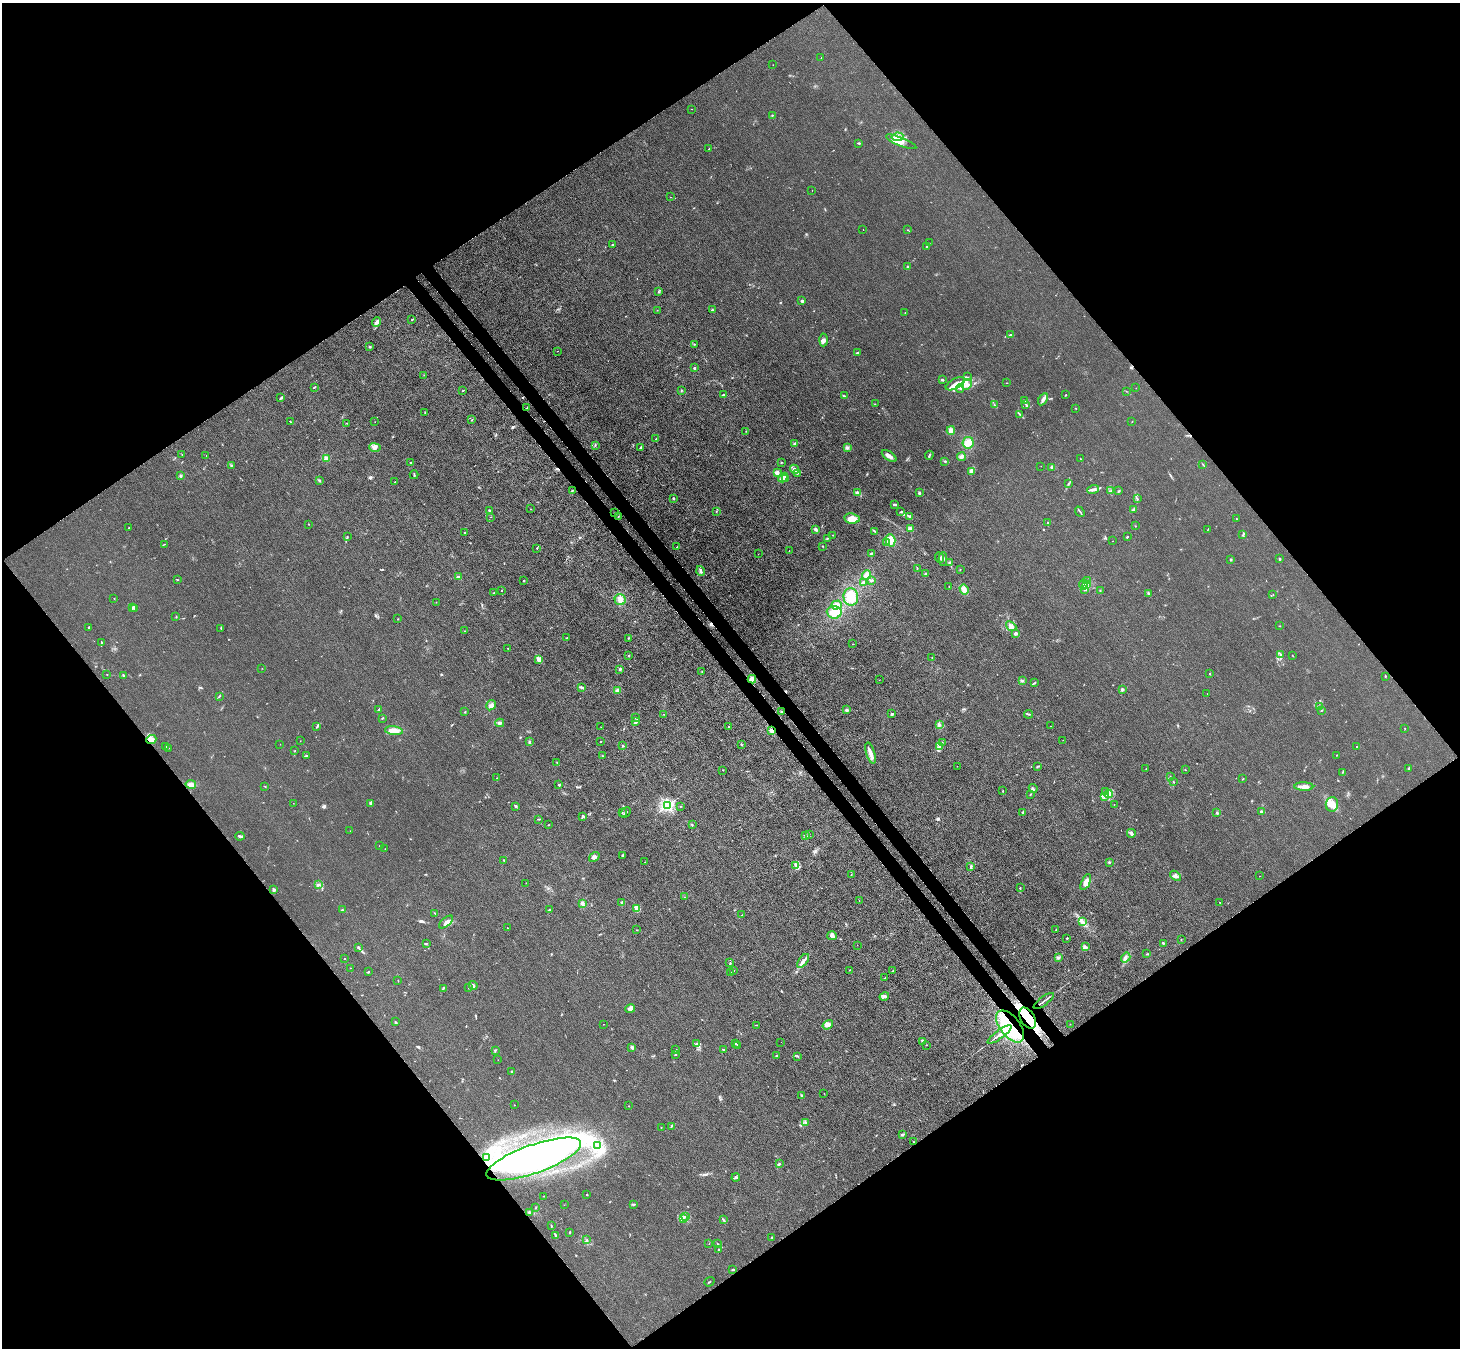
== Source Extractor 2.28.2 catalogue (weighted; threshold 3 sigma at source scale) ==
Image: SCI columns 102-5930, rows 264-5644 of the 6166 x 6131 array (HDU 1 of 3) = the unmasked area's bounding box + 8 px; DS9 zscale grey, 4 x 4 block average (1 PNG px = mean of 4 x 4 image px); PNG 1462 x 1350 px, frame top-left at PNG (2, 3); each listed source drawn as its Kron ellipse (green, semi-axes under 4 px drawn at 4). Shown black and unused: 50% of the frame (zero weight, under 3 of 4 exposures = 9% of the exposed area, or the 3 px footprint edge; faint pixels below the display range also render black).
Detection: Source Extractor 2.28.2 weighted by HDU 2 'WHT'. Background 0.0318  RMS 0.0067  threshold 0.0304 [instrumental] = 3 sigma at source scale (4.5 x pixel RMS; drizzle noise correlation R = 1.50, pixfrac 1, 0.05/0.05 arcsec/px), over >= 5 px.
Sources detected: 464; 2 too faint to see at this stretch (4 x 4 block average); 10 inside a brighter object's white glare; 7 cosmic-ray / hot-pixel residue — neither listed nor drawn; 11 coinciding with a brighter row at this scale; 28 inside a brighter listed object's ellipse — not listed separately; the other 406 listed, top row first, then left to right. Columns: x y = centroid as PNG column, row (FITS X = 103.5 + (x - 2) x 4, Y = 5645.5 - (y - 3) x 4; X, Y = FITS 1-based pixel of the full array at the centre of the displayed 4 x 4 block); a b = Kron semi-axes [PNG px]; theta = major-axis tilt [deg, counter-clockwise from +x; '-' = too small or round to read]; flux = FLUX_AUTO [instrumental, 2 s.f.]
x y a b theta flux
821 58 2 2 - 1.2
773 65 2 2 - 0.72
691 109 2 2 - 0.72
772 115 2 2 - 2.5
897 137 6 3 9 17
901 142 16 3 -22 27
859 143 3 2 - 4
709 149 2 2 - 2.1
812 190 2 2 - 0.88
671 197 2 2 - 0.87
863 229 2 2 - 1
907 230 2 2 - 1.2
929 243 2 2 - 1.3
613 245 2 2 - 2
927 247 2 2 - 2.4
907 266 4 2 - 3.2
658 292 2 2 - 2.4
802 301 2 2 - 31
657 310 2 2 - 1
712 310 2 2 - 4.4
905 313 2 2 - 1.3
412 319 2 2 - 2.4
376 322 5 3 - 10
1010 334 2 2 - 1.3
824 340 6 4 87 13
694 344 3 2 - 2
370 347 2 2 - 5.4
558 351 2 2 - 0.79
857 353 2 2 - 21
694 368 2 2 - 17
424 375 2 2 - 1.1
967 377 2 2 - 3.2
942 380 3 2 - 4.1
1006 383 2 2 - 1.1
955 384 10 5 28 30
967 384 6 5 - 18
314 387 3 2 - 3.7
960 388 4 3 - 8.6
1136 388 2 2 - 1.5
463 390 3 2 - 1.8
681 390 2 2 - 1.8
1126 391 2 2 - 0.72
724 394 2 2 - 1.5
1066 395 2 2 - 1.9
844 396 3 2 - 4.6
281 397 2 2 - 3.5
1043 399 6 3 58 14
1025 401 3 2 - 2.7
875 404 2 2 - 1.4
1026 404 3 2 - 3.5
994 405 2 2 - 1.4
527 408 3 2 - 1.8
1076 408 2 2 - 2
425 412 2 2 - 1.7
1020 414 4 2 - 4.3
472 420 2 2 - 3.2
1132 421 2 2 - 0.95
290 422 2 2 - 1.9
375 422 2 2 - 0.75
346 423 2 2 - 1.7
951 430 4 4 - 16
746 431 2 2 - 1.7
656 439 3 2 - 2
795 443 3 2 - 4.2
968 443 6 5 - 34
595 445 3 2 - 1.7
641 447 4 2 - 4
375 448 6 3 -8 12
847 448 4 3 - 8.9
182 454 2 2 - 2.3
206 455 2 2 - 1.4
929 455 4 2 - 5.2
889 456 8 3 -35 20
961 457 4 3 - 12
326 458 2 2 - 64
1080 459 2 2 - 1.3
945 461 3 2 - 2.9
781 462 2 2 - 5
410 463 2 2 - 3.5
1203 465 2 2 - 1.4
231 466 2 2 - 2.4
1041 466 2 2 - 0.65
1052 467 3 3 - 11
795 469 5 3 - 11
971 471 4 3 - 6.8
777 473 4 3 - 13
798 473 3 2 - 3.4
414 475 4 2 - 3.4
180 476 2 2 - 6.8
783 477 5 2 - 7.9
785 478 2 2 - 3.5
319 480 2 2 - 1.4
395 482 2 2 - 3.3
1068 483 4 2 - 3.4
1093 489 6 2 17 9.3
572 490 2 2 - 3.3
1111 491 2 2 - 1.6
1119 491 3 2 - 3
857 492 2 2 - 27
919 493 3 2 - 5.1
673 498 2 2 - 3.9
1137 498 2 2 - 1.4
894 504 3 2 - 6.7
530 509 2 2 - 0.92
1134 509 3 2 - 3.6
490 511 4 2 - 8
716 512 2 2 - 1.4
901 512 3 2 - 2.8
1080 512 6 2 -51 4
615 513 3 2 - 2.1
618 516 2 2 - 2.1
910 516 2 2 - 22
490 517 2 2 - 1.3
852 518 8 5 -7 33
1236 519 2 2 - 0.88
1047 522 3 2 - 1.8
309 524 2 2 - 1.3
1135 526 2 2 - 1.1
129 528 2 2 - 2.2
816 529 4 3 - 5.7
911 529 4 3 - 15
1208 529 3 2 - 1.7
874 531 3 2 - 4.1
465 532 3 2 - 2.5
833 535 2 2 - 1.2
1243 535 3 2 - 3.2
347 536 2 2 - 1.1
1127 537 3 2 - 2.9
827 538 3 2 - 2.5
890 540 6 5 - 37
1112 541 2 2 - 1
886 543 2 2 - 1.1
165 544 2 2 - 1.6
823 546 2 2 - 2.1
677 547 2 2 - 1.1
537 548 2 2 - 2.3
789 551 2 2 - 0.85
871 553 3 2 - 3.1
758 554 2 2 - 1.8
939 558 5 2 - 5.4
943 559 7 3 88 9.2
1280 559 2 2 - 3.4
1231 560 2 2 - 6.4
950 562 2 2 - 18
917 568 2 2 - 2.4
960 569 2 2 - 3.1
701 571 5 2 - 9.4
926 574 2 2 - 2.6
866 575 5 4 - 21
458 577 3 2 - 4.9
177 580 2 2 - 1.7
871 580 3 2 - 5.2
1088 580 2 2 - 2.4
524 581 2 2 - 2.7
863 582 3 2 - 7.3
1083 585 5 3 - 9.2
1086 585 4 2 - 8.5
949 586 2 2 - 1.5
1085 589 4 3 - 8.2
501 590 2 2 - 4.1
964 590 5 4 - 19
1100 591 3 2 - 2.7
494 593 2 2 - 1.5
1148 594 3 2 - 5.7
1273 595 2 2 - 1.3
851 597 9 7 -84 61
114 598 2 2 - 1.2
620 600 6 5 - 22
436 602 2 2 - 1.4
837 605 5 4 - 16
133 607 2 2 - 2.9
135 609 3 2 - 3.4
834 612 7 6 - 47
176 617 2 2 - 1.7
398 619 2 2 - 1.5
1011 626 5 3 - 20
1280 626 2 2 - 1.9
89 627 2 2 - 8.4
221 628 2 2 - 3.3
465 631 2 2 - 2.6
1016 633 3 3 - 7.1
566 638 2 2 - 1.7
628 638 2 2 - 2.1
102 642 2 2 - 2.8
853 644 2 2 - 1.1
507 648 2 2 - 1.1
1280 654 2 2 - 2.1
1292 655 2 2 - 1.2
628 656 2 2 - 13
932 657 2 2 - 1.7
539 659 4 3 - 18
262 668 2 2 - 0.99
620 669 2 2 - 4
702 671 2 2 - 1.6
1210 673 2 2 - 2.9
107 674 2 2 - 1.2
124 675 2 2 - 2.5
1385 676 2 2 - 1.6
752 679 4 4 - 15
879 680 2 2 - 0.94
1022 681 2 2 - 3.7
1035 682 3 2 - 1.8
581 687 4 2 - 6.8
1122 689 3 3 - 5.8
618 690 4 3 - 11
1207 694 2 2 - 0.58
219 696 3 2 - 2.3
491 705 5 4 - 15
1320 707 2 2 - 1.4
379 710 3 2 - 5.3
847 710 2 2 - 52
781 711 3 2 - 2.6
1321 711 2 2 - 1.6
465 712 2 2 - 2.2
664 714 2 2 - 2.8
892 714 2 2 - 19
1029 714 4 2 - 2.8
382 718 3 2 - 3.5
635 718 3 2 - 3.1
635 722 4 3 - 8.1
500 723 4 3 - 9.3
939 725 3 3 - 6.7
1050 726 2 2 - 0.8
316 727 2 2 - 1.4
601 727 2 2 - 0.91
728 727 2 2 - 1
1405 728 2 2 - 1.1
772 730 3 3 - 13
394 731 9 4 -6 43
151 739 5 3 - 19
1063 740 2 2 - 0.75
300 741 2 2 - 1.1
529 742 3 2 - 3.5
600 742 2 2 - 2.9
942 742 2 2 - 2
280 744 2 2 - 0.75
741 744 2 2 - 2
623 746 2 2 - 2.5
940 746 3 2 - 4.8
1357 746 2 2 - 3.1
166 747 3 2 - 2.1
169 748 2 2 - 0.7
295 750 2 2 - 0.99
870 753 11 3 -72 25
1337 755 2 2 - 1.4
306 756 3 2 - 3.6
602 756 3 2 - 3.2
557 762 2 2 - 1
957 766 2 2 - 0.92
1037 766 4 2 - 3.8
1409 768 3 2 - 3
1146 769 2 2 - 1.7
723 770 2 2 - 1.6
1185 770 2 2 - 1.4
1343 772 2 2 - 1.7
1170 777 2 2 - 1.1
496 778 2 2 - 1.7
1243 779 2 2 - 2.2
1173 782 3 2 - 1.3
191 784 5 3 - 17
559 784 2 2 - 4
265 786 2 2 - 1
1304 787 9 4 -2 19
1033 789 5 2 - 6
1003 790 2 2 - 1.5
1105 791 4 3 - 8.1
1030 794 2 2 - 1.4
1109 794 4 3 - 11
1105 797 3 2 - 3.2
293 803 2 2 - 0.67
370 803 4 3 - 6.2
1114 804 2 2 - 0.97
1332 804 7 6 - 32
515 806 2 2 - 10
667 806 2 2 - 890
680 806 2 2 - 0.85
1261 811 2 2 - 20
622 812 2 2 - 2.4
1023 812 3 2 - 3.6
625 813 6 2 45 9.7
1217 813 2 2 - 15
583 817 2 2 - 2.3
539 819 3 2 - 2.5
549 825 2 2 - 1.6
692 825 2 2 - 1.7
350 831 2 2 - 1.4
1131 833 4 2 - 6.1
809 834 2 2 - 0.82
805 835 2 2 - 1.8
240 836 5 2 - 10
380 846 2 2 - 1.2
385 849 2 2 - 0.72
623 855 3 2 - 4.5
594 857 6 3 37 8.4
504 861 2 2 - 1.9
645 862 2 2 - 0.98
1109 862 3 2 - 2.7
796 865 4 2 - 9.5
971 867 3 2 - 6.2
851 874 2 2 - 0.85
1175 876 6 3 -39 11
1259 876 2 2 - 1.1
1086 882 9 4 65 31
526 883 2 2 - 1
318 884 3 2 - 4.3
1020 888 2 2 - 2.9
274 890 4 2 - 5.5
685 897 2 2 - 1
859 901 2 2 - 1.2
1220 902 2 2 - 1.1
622 903 4 2 - 6.6
582 904 3 3 - 10
637 908 4 2 - 7.3
342 910 3 2 - 3.9
549 910 2 2 - 2.1
434 913 2 2 - 1.2
742 915 2 2 - 1.5
446 922 8 3 40 12
1082 922 4 3 - 9.3
507 928 2 2 - 1.8
1056 929 2 2 - 1.5
637 930 2 2 - 2.1
832 936 5 4 - 12
1067 938 2 2 - 4
1181 939 2 2 - 1.5
1163 943 3 2 - 2.1
426 944 2 2 - 1.3
857 945 2 2 - 8.3
1085 946 3 2 - 2.4
358 947 3 2 - 7.2
1147 954 2 2 - 2.7
1058 957 3 2 - 4.8
345 958 2 2 - 1.8
1126 958 5 2 - 9.3
803 961 8 3 55 14
730 963 2 2 - 3.2
350 968 2 2 - 1.1
734 970 2 2 - 3.3
849 970 2 2 - 1.6
893 971 3 2 - 2.3
368 972 3 2 - 3.4
730 972 2 2 - 1.4
885 978 3 2 - 2.5
398 981 2 2 - 1.2
473 986 4 3 - 9.4
468 987 2 2 - 1.7
443 988 3 2 - 3.6
884 996 5 3 - 9.2
1044 1001 12 2 37 10
630 1009 5 3 - 12
1028 1018 11 7 -58 520
395 1022 3 2 - 2.9
603 1024 2 2 - 0.83
1070 1024 2 2 - 0.98
756 1025 2 2 - 0.9
828 1025 6 3 34 11
1010 1026 19 10 -51 250
999 1034 14 2 36 18
781 1042 2 2 - 2.3
922 1042 2 2 - 2
735 1043 3 2 - 2.5
697 1044 3 3 - 7.3
738 1045 2 2 - 1.9
926 1045 2 2 - 1.3
632 1047 3 2 - 5.7
495 1050 3 2 - 3
676 1050 3 2 - 2.6
724 1050 3 2 - 3.7
675 1054 2 2 - 2.4
776 1056 3 2 - 2.5
797 1056 2 2 - 2
498 1060 2 2 - 0.83
512 1072 3 2 - 4
824 1093 2 2 - 2.2
802 1096 4 2 - 4.8
514 1105 2 2 - 3.5
629 1106 2 2 - 1.2
805 1122 3 2 - 3.8
671 1126 2 2 - 2.1
661 1127 2 2 - 1.2
902 1135 3 2 - 6.1
913 1142 2 2 - 1.3
598 1146 4 2 - 8.5
486 1158 2 2 - 4.1
534 1159 50 14 20 590
779 1164 3 2 - 4.1
736 1178 4 2 - 4.8
587 1195 2 2 - 2
544 1196 2 2 - 1.9
564 1205 2 2 - 0.73
634 1205 2 2 - 1.9
535 1208 2 2 - 1.2
530 1212 3 2 - 4.3
686 1217 3 2 - 4
684 1218 2 2 - 3.4
723 1220 2 2 - 3.3
551 1226 3 2 - 2.9
570 1232 3 2 - 2.8
556 1236 3 2 - 4
772 1237 2 2 - 2.5
587 1240 2 2 - 1.8
709 1244 2 2 - 0.9
717 1244 2 2 - 1.4
718 1249 2 2 - 1.6
733 1269 3 2 - 3.3
709 1282 5 2 - 3.1
Overlapping masked pixels (flux is a lower limit): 5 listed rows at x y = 772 730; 151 739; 1044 1001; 1028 1018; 1010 1026
Diffuse or blended objects may show on this block-average render without a row.